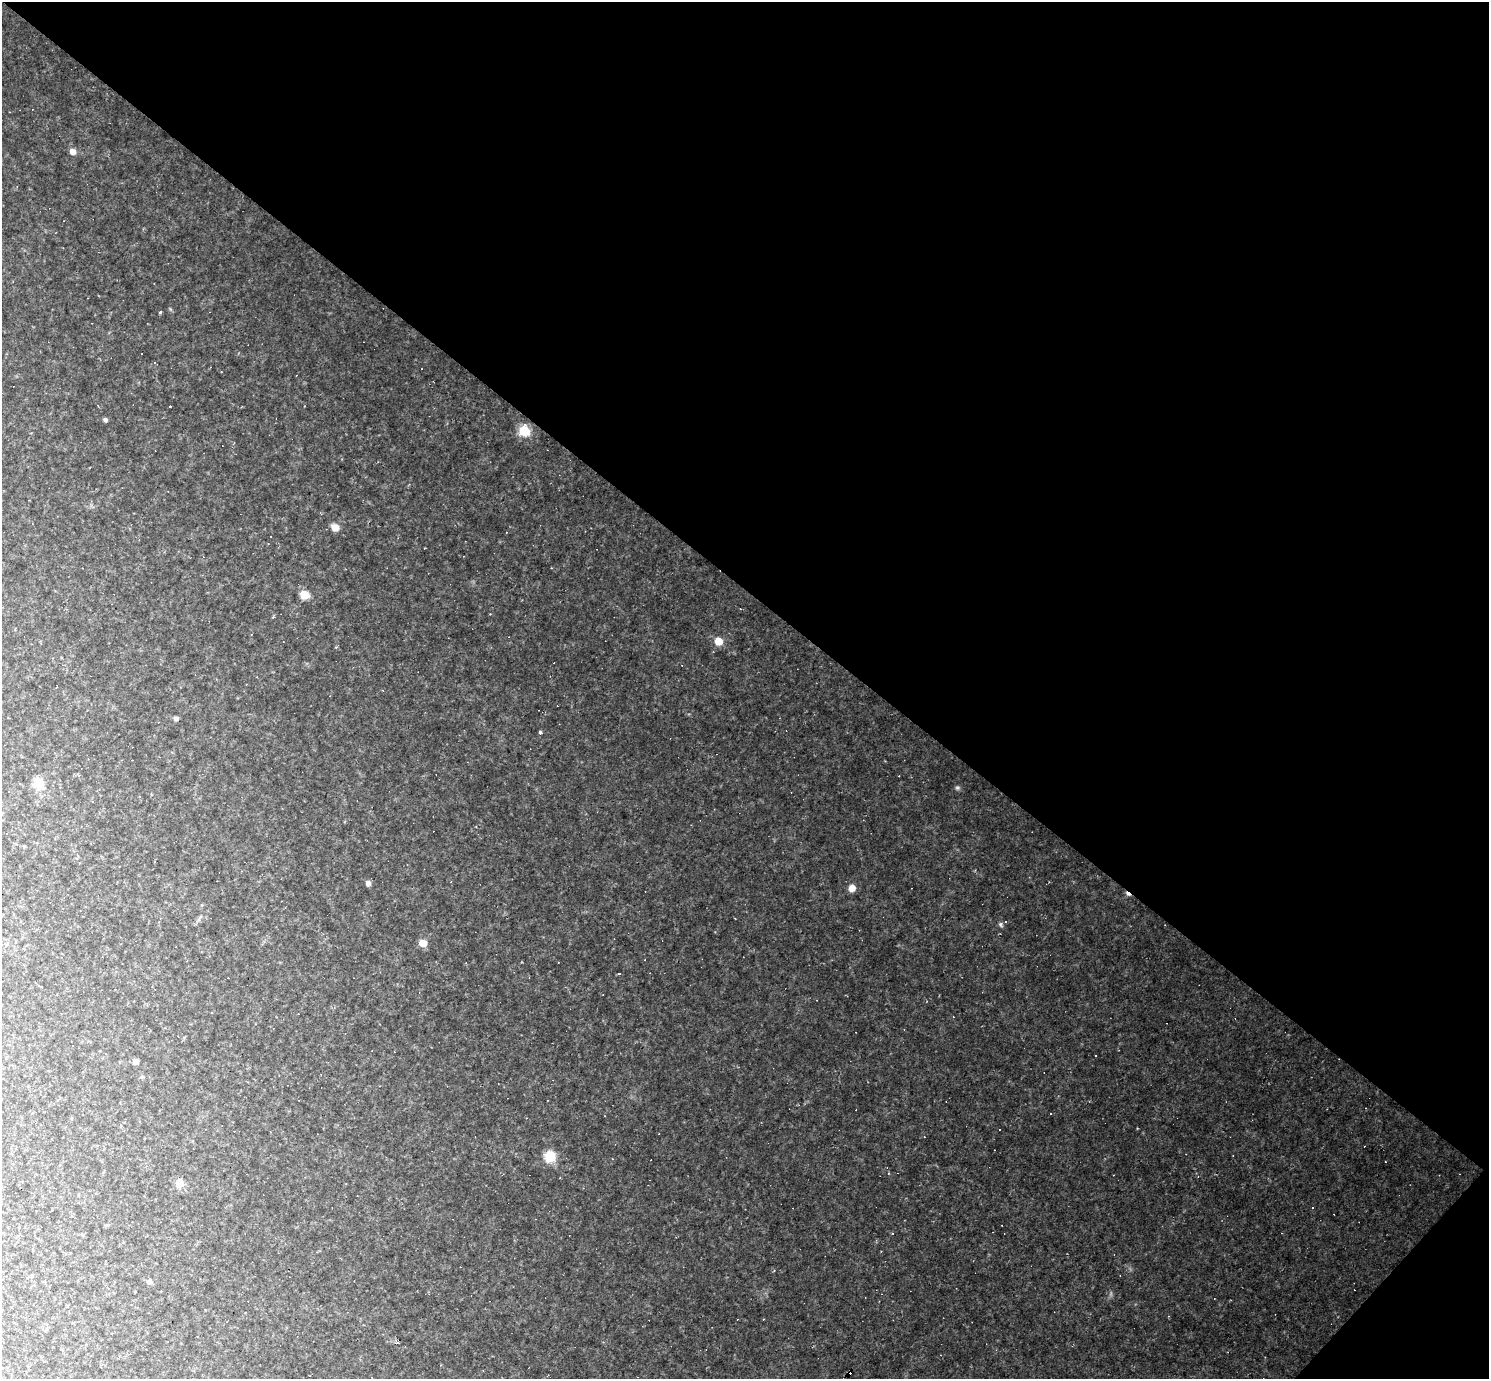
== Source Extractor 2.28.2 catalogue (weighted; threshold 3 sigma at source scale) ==
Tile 8 of 4 x 4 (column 4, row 2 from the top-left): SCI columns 4463-5949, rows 3048-4424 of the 5949 x 5952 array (HDU 1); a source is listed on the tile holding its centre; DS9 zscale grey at full resolution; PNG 1491 x 1381 px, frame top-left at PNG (2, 2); no overlay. Shown black and unused: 44% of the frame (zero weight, under 2 of 3 exposures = <1% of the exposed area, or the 3 px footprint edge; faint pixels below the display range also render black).
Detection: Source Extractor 2.28.2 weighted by HDU 2 'WHT'; one run over the whole footprint, this tile lists its part. Background 0.0987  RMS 0.01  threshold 0.0455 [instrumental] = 3 sigma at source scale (4.5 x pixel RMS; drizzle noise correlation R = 1.50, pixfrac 1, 0.05/0.05 arcsec/px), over >= 5 px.
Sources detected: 69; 33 cosmic-ray / hot-pixel residue — not listed; the other 36 listed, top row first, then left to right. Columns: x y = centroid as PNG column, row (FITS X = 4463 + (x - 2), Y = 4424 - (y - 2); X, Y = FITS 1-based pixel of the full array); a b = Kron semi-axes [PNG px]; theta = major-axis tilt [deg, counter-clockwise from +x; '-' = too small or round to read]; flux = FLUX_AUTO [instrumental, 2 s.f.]
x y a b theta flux
73 151 6 6 - 6.7
160 312 3 3 - 3.1
141 354 3 3 - 1.9
170 406 3 3 - 1.8
105 420 5 4 - 2.6
524 431 10 9 - 26
335 527 9 8 - 7.7
271 537 3 3 - 67
268 544 3 2 - 0.64
304 595 7 6 - 21
251 634 3 2 - 0.62
718 641 7 7 - 15
257 677 3 3 - 0.7
176 718 6 5 - 2.5
540 732 3 3 - 3.2
38 783 7 6 - 38
957 788 7 5 -68 1.9
9 792 2 2 - 0.65
155 862 3 3 - 1.9
368 883 5 5 - 5.2
852 888 7 7 - 8.3
1001 924 7 5 -51 2
423 943 7 6 - 12
619 973 4 2 - 0.74
40 986 4 2 - 1.2
73 1046 3 3 - 3.6
105 1053 3 2 - 0.63
1096 1056 3 2 - 1
135 1062 6 5 - 3.2
550 1156 8 8 - 33
888 1173 3 3 - 1.1
179 1183 7 7 - 13
1312 1208 3 3 - 0.89
149 1282 7 5 -11 3.4
440 1365 4 3 - 0.73
849 1372 4 3 - 66
Overlapping masked pixels (flux is a lower limit): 1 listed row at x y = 849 1372
Unlisted compact peaks at least as high as the median listed source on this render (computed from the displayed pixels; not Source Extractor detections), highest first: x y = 170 309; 1111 1294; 336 647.